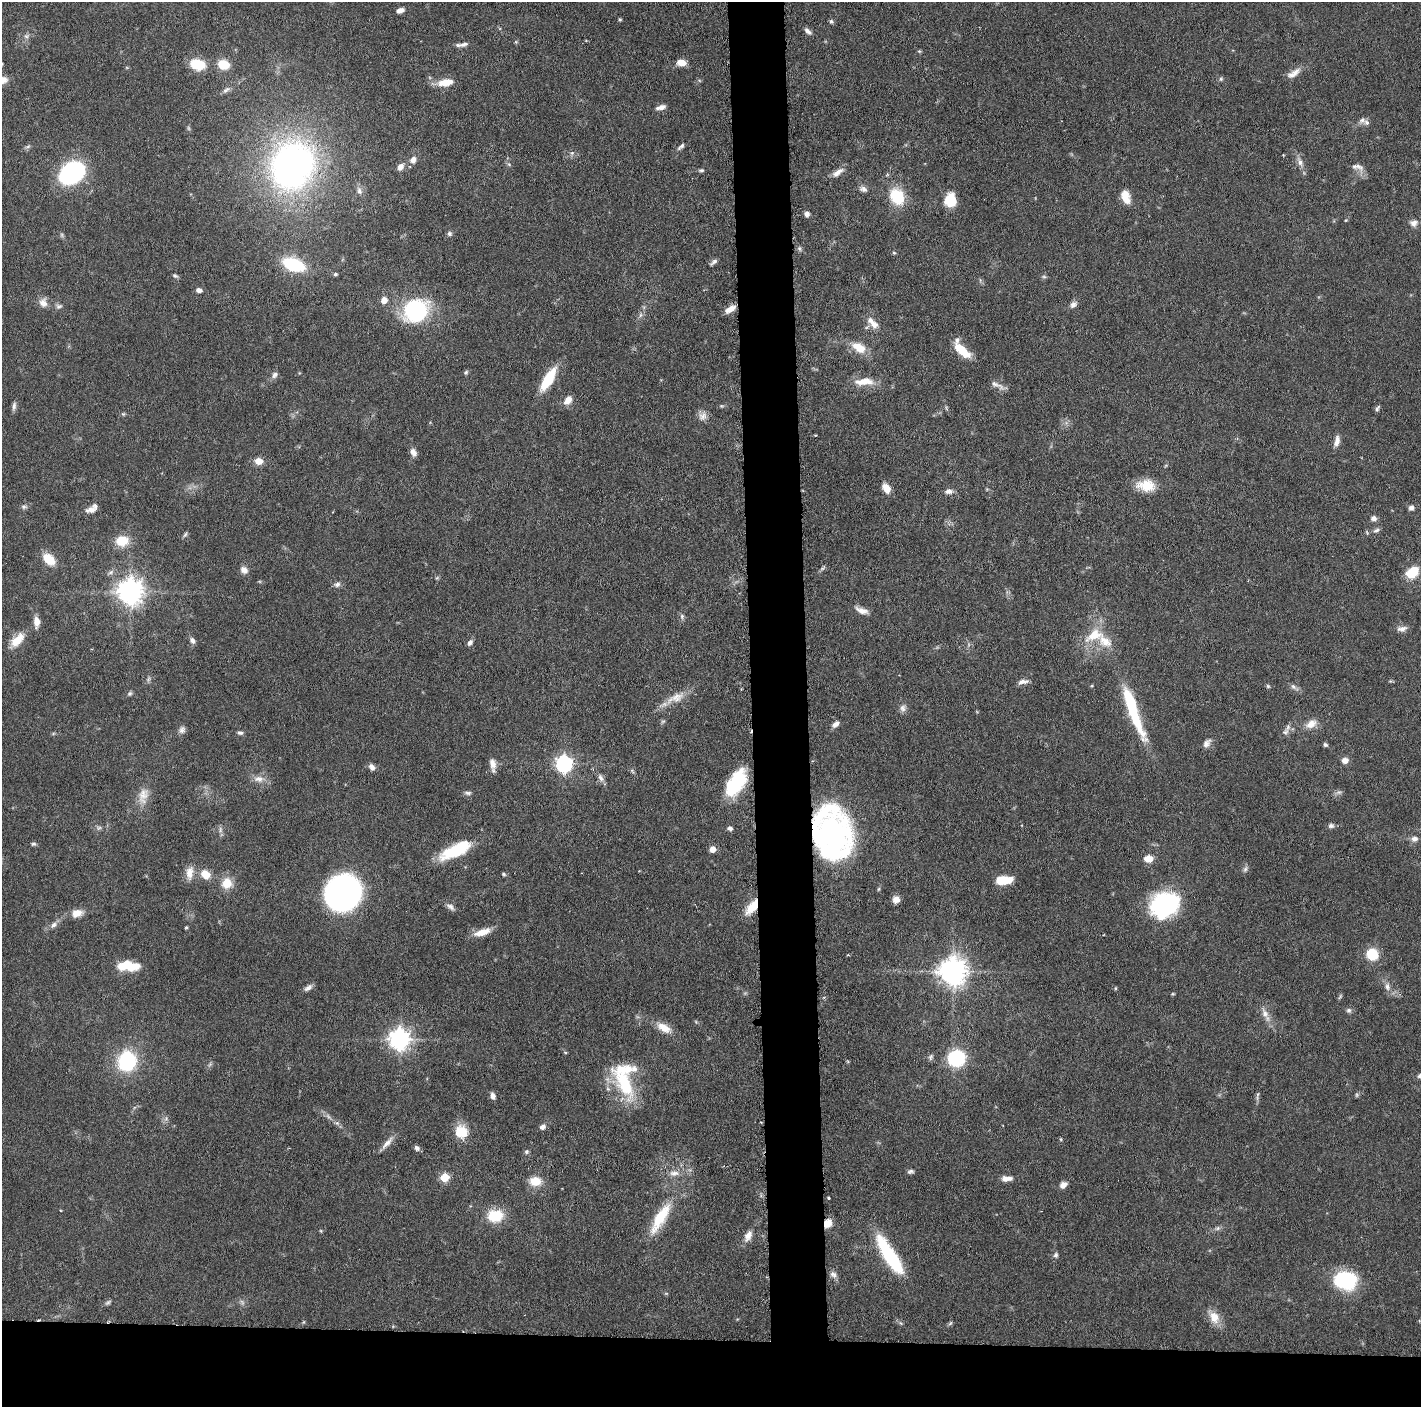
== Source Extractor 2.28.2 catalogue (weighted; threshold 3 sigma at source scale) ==
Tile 8 of 3 x 3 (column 2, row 3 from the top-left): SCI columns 1427-2845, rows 12-1416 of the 4271 x 4239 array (HDU 1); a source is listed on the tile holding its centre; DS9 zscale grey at full resolution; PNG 1423 x 1409 px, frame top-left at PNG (2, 2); no overlay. Shown black and unused: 9% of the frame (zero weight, under 3 of 6 exposures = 1% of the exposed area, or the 3 px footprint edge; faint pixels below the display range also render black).
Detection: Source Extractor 2.28.2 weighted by HDU 2 'WHT'; one run over the whole footprint, this tile lists its part. Background 0.0477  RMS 0.0026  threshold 0.0107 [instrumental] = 3 sigma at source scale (4.09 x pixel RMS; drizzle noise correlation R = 1.36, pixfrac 0.8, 0.05/0.05 arcsec/px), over >= 5 px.
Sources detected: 209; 7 too faint to see at this stretch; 1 inside a brighter object's white glare — not listed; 8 inside a brighter listed object's ellipse — not listed separately; the other 193 listed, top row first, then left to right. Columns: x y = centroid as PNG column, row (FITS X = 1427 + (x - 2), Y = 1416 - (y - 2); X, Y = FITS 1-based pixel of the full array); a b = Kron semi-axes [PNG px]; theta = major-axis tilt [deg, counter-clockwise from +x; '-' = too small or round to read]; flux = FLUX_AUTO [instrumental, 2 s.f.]
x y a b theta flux
400 10 9 5 19 1.4
620 19 5 3 - 0.27
831 21 7 5 -56 0.47
808 31 11 6 -44 0.94
26 36 8 6 15 0.8
516 42 6 4 -45 0.29
464 44 12 5 18 0.96
919 51 6 4 -42 0.3
681 63 10 7 -2 2.4
198 64 12 9 -14 9.2
223 64 9 7 -18 6.9
1293 73 21 8 33 2.1
1221 79 6 5 - 0.43
445 82 19 7 8 4.5
226 90 12 6 36 0.91
661 107 10 5 13 1.5
1362 120 11 7 51 0.93
681 146 12 5 46 0.79
572 153 6 5 - 0.57
1283 155 3 2 - 0.23
413 160 10 8 76 1.5
1300 162 17 7 -64 1.6
292 166 51 43 67 98
1358 166 23 9 -50 2
400 167 10 7 56 1.4
701 170 6 5 - 0.44
838 172 17 7 34 1.8
72 173 22 16 36 37
863 189 11 7 -24 1
359 191 11 7 -69 1.1
1124 195 12 10 -30 2.6
897 196 18 15 -59 9.2
950 200 14 11 84 6.1
807 214 6 5 - 1.1
1346 220 5 4 - 0.22
1414 223 10 8 15 1.3
449 234 6 6 - 0.6
799 248 7 6 - 0.55
894 253 5 4 - 0.36
714 262 10 5 37 0.75
293 264 17 9 -19 19
335 274 5 4 - 0.35
175 276 7 5 -35 0.46
1044 277 6 4 -1 0.4
199 290 6 5 - 1.2
384 300 7 7 - 1.8
43 303 11 10 - 1.9
1073 304 9 7 39 1.2
59 306 9 7 16 0.75
730 309 12 6 33 2.3
416 310 25 21 28 26
874 324 12 9 -38 1.9
859 347 19 11 -31 4.4
962 350 23 8 -48 5.8
466 372 7 5 57 0.45
275 375 9 7 59 0.96
548 379 26 9 59 9.5
864 382 26 10 3 3.9
997 385 22 5 -31 1.3
568 400 12 8 53 2
14 406 13 5 82 0.83
722 406 6 4 -11 0.37
946 408 6 4 -88 0.33
1377 408 8 5 61 0.55
123 414 6 5 - 0.36
703 416 12 11 - 1.6
1337 441 14 6 76 1.7
413 452 10 6 -62 1.4
259 461 9 8 - 2.1
1166 465 6 3 19 0.27
1146 485 23 14 -6 5.3
886 488 10 7 -61 2.6
948 491 10 6 -1 1.2
24 507 7 6 - 0.64
1411 508 7 6 - 0.86
92 510 13 7 10 1.7
1374 518 7 6 - 1.1
1376 530 9 5 35 0.7
185 534 8 5 61 0.48
122 541 15 12 7 5.3
49 559 17 11 -41 4.4
823 568 9 4 42 0.48
244 570 9 8 - 1.5
1413 572 10 8 39 8.6
437 578 5 5 - 0.34
337 584 9 7 29 0.87
130 592 9 8 - 270
862 610 16 6 -21 1.9
682 616 8 6 -90 0.67
36 622 13 7 -87 2.2
1402 629 14 7 8 1.3
1094 635 26 14 28 6.7
17 640 21 10 46 4.2
192 640 8 6 -65 0.96
470 643 8 5 55 0.85
1023 682 14 6 12 1.2
1268 686 6 5 - 0.36
1294 687 13 6 -41 0.97
130 693 7 6 - 0.49
676 698 30 12 25 4.1
903 708 10 9 - 1.1
1133 711 62 10 -70 19
836 724 10 6 39 1.3
1311 724 14 9 28 2.7
182 730 10 8 59 1
1285 732 11 8 46 1.2
240 733 7 5 -11 0.6
1207 743 13 8 56 1.3
1325 745 5 4 - 0.51
1345 760 7 6 - 1.7
564 764 7 7 - 84
493 765 17 7 -83 1.8
372 767 8 6 -54 1.1
632 771 7 4 -38 0.39
601 778 11 7 -62 1.1
259 779 15 9 -7 2
736 783 27 14 58 16
1339 792 11 6 13 0.71
468 793 10 5 -5 0.67
143 796 23 13 75 3.5
1331 826 8 7 - 0.74
99 828 7 5 29 0.56
730 828 7 5 -13 0.65
833 833 29 20 -78 150
1414 839 9 7 7 1.1
33 844 7 5 27 0.46
712 849 5 5 - 2.5
455 850 36 13 26 12
1148 859 8 6 6 3.2
1245 869 9 6 55 0.69
190 873 19 10 83 2.6
205 874 10 8 -44 3.8
504 874 5 4 - 0.38
1004 880 14 7 4 7.2
227 883 12 11 - 4.3
879 889 6 3 70 0.3
343 893 23 22 - 150
896 899 7 7 - 1.9
1166 905 29 22 24 32
450 907 12 7 -35 1.1
752 907 19 9 51 5.2
77 913 13 8 13 2.8
54 925 10 7 42 1.2
186 927 4 3 - 0.32
482 932 20 8 17 3.4
1372 954 12 10 -38 7.6
126 965 17 10 -1 7.1
953 971 9 9 - 330
1387 987 11 7 -84 1.3
308 988 12 6 32 1
1115 988 5 3 - 0.23
1173 994 5 3 - 0.24
1340 996 9 3 57 0.36
1349 1010 7 6 - 0.67
1265 1013 14 8 -63 2
664 1028 21 10 -30 3.4
399 1039 8 7 - 170
565 1052 5 3 - 0.26
956 1058 13 12 - 19
127 1061 15 13 73 23
210 1064 6 5 - 0.48
625 1084 39 18 -64 16
493 1096 7 5 -74 1.2
1257 1096 15 3 81 0.65
337 1123 7 5 -43 0.62
542 1127 8 6 38 0.94
461 1132 16 15 - 5.2
1061 1139 4 4 - 0.29
387 1143 22 6 47 1.8
417 1148 7 5 -51 0.89
526 1152 6 6 - 0.48
910 1171 8 5 7 0.59
674 1173 16 7 0 2
444 1177 5 5 - 9
1005 1178 9 8 - 1.4
535 1181 12 9 -3 4.6
1063 1185 9 6 38 1.4
829 1198 3 2 - 0.28
495 1216 19 14 5 7.2
660 1218 45 13 60 10
828 1223 9 8 - 2.9
1217 1228 7 4 46 0.57
321 1231 5 4 - 0.24
748 1236 16 9 62 2.1
1056 1255 6 6 - 0.65
890 1256 44 11 -58 23
833 1274 10 8 -37 1.1
1345 1281 24 19 -9 16
666 1293 6 4 -19 0.28
108 1302 9 5 37 0.56
1214 1317 18 11 -58 3.6
901 1323 6 4 -45 0.43
950 1323 7 5 46 0.4
Overlapping masked pixels (flux is a lower limit): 3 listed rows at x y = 833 833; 752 907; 828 1223